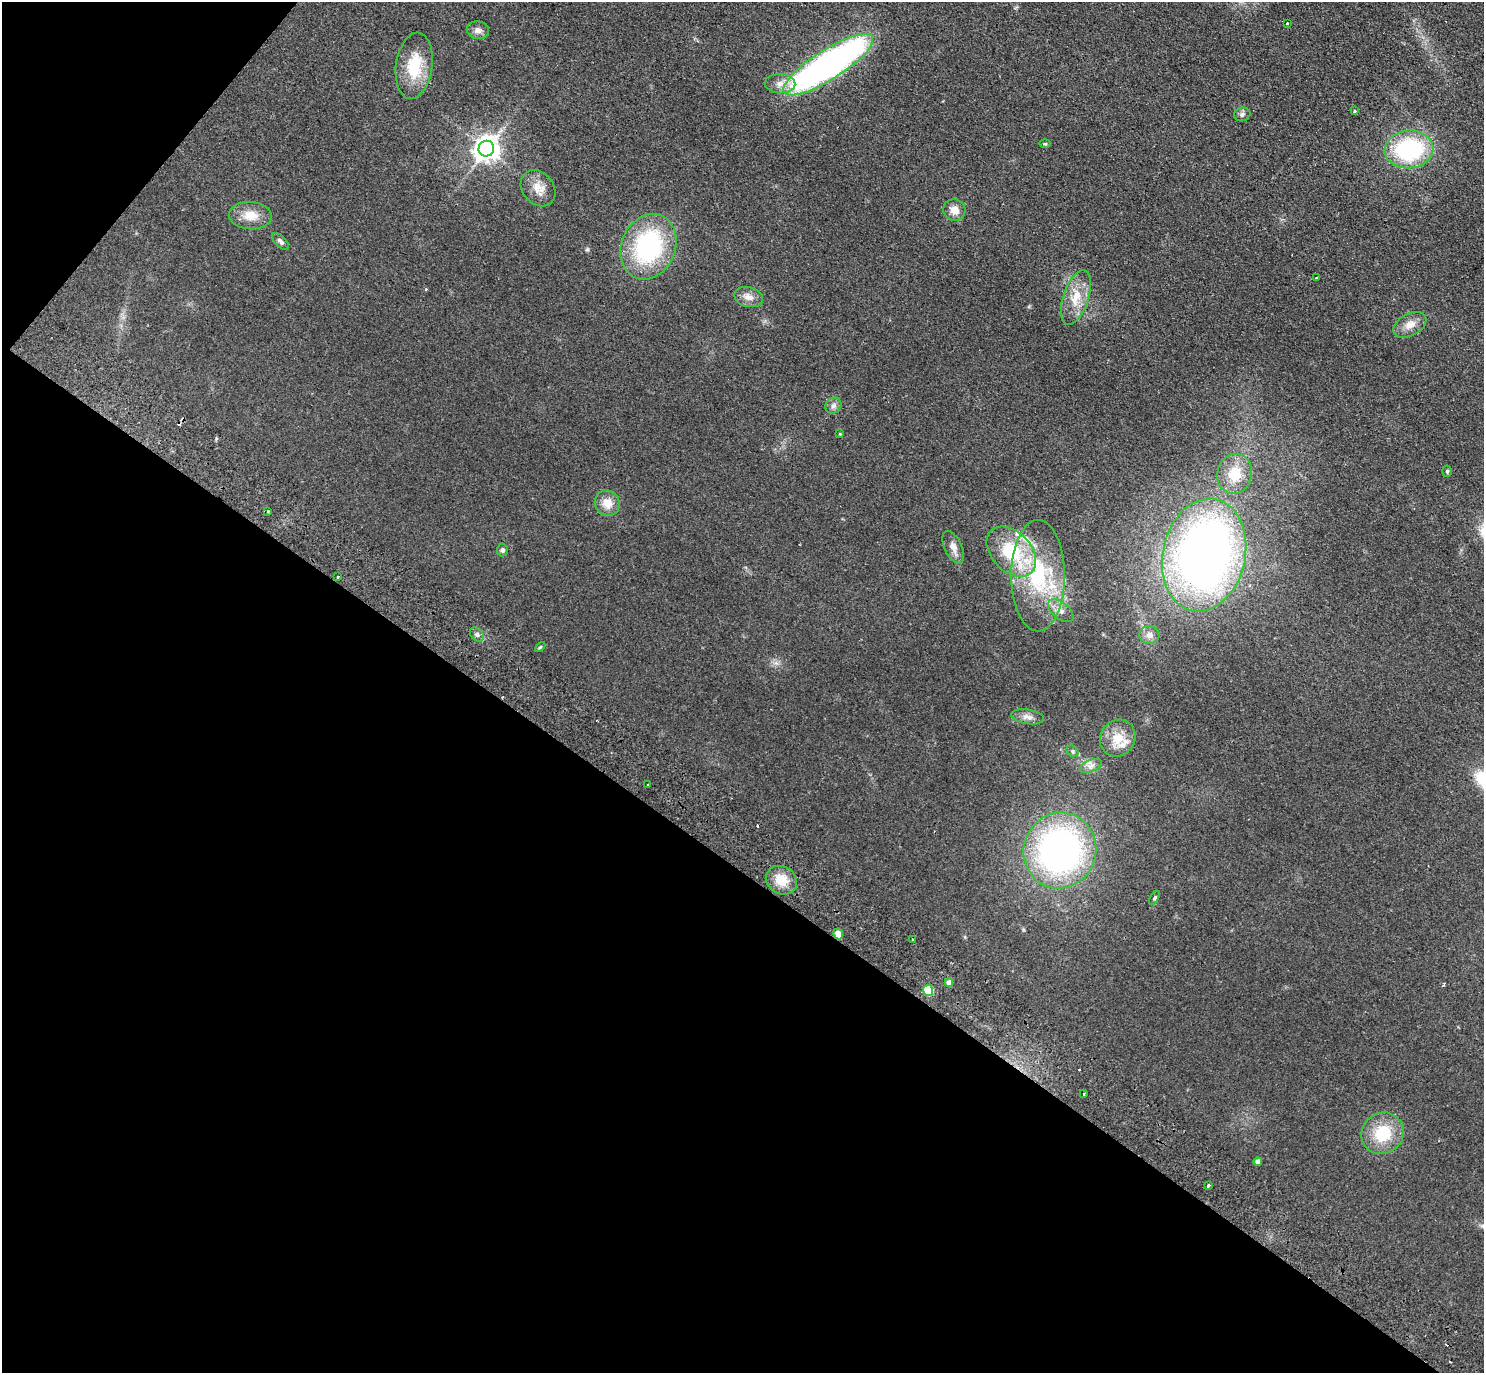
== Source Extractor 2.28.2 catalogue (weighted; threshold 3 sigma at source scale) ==
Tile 9 of 4 x 4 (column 1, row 3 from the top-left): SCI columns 39-1520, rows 1575-2945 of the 6004 x 6031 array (HDU 1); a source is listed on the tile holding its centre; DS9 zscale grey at full resolution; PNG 1486 x 1375 px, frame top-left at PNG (2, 2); each listed source drawn as its Kron ellipse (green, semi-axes under 4 px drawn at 4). Shown black and unused: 39% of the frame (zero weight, under 2 of 3 exposures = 3% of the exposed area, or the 3 px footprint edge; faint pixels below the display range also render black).
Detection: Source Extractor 2.28.2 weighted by HDU 2 'WHT'; one run over the whole footprint, this tile lists its part. Background 0.0953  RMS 0.01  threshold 0.0467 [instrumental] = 3 sigma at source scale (4.5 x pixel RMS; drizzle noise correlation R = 1.50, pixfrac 1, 0.05/0.05 arcsec/px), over >= 5 px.
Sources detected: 62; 7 cosmic-ray / hot-pixel residue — neither listed nor drawn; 4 inside a brighter listed object's ellipse — not listed separately; the other 51 listed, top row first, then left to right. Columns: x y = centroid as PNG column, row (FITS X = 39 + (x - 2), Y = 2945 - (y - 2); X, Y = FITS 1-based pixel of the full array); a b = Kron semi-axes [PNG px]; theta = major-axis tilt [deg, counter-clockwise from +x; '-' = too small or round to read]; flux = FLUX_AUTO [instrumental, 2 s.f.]
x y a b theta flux
1287 24 3 3 - 2.8
478 30 11 9 -11 5.3
828 65 52 15 32 460
414 66 33 18 82 40
780 84 15 9 -2 9.2
1354 111 3 3 - 2.1
1242 114 8 7 - 3.2
1045 144 5 3 - 1
486 149 8 7 - 1000
1409 149 24 19 5 110
538 188 20 15 -50 14
954 210 11 10 - 9.3
250 215 21 13 -4 17
280 241 10 5 -45 2.8
648 247 34 27 67 120
1317 278 3 3 - 2.5
749 297 14 9 -15 7.8
1076 298 28 12 71 22
1410 325 18 11 29 11
833 406 8 7 - 4
840 434 4 3 - 0.84
1447 471 5 4 - 1.5
1235 474 20 17 75 26
607 503 13 12 - 12
268 511 3 3 - 1.1
953 547 17 8 -64 7.3
502 550 6 5 - 2.7
1011 552 29 19 -46 62
1204 555 57 41 77 670
1038 576 56 27 90 98
338 577 3 2 - 1.5
1061 611 15 8 -41 7
477 634 8 5 -47 2.9
1149 635 10 9 - 6
540 647 6 3 44 1.1
1027 717 16 7 -9 6
1118 738 19 17 55 20
1072 751 6 5 - 1.7
1091 766 11 6 24 4.7
648 785 3 3 - 2.5
1060 850 38 36 72 340
781 880 16 13 -30 19
1154 898 8 4 58 1.7
838 934 5 5 - 8.6
913 940 3 3 - 1.9
949 982 4 4 - 6.7
928 990 5 5 - 50
1084 1094 3 3 - 2.8
1382 1133 22 20 41 39
1258 1161 4 4 - 5
1208 1185 3 3 - 4
Unlisted compact peaks at least as high as the median listed source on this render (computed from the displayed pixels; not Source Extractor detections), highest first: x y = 587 249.